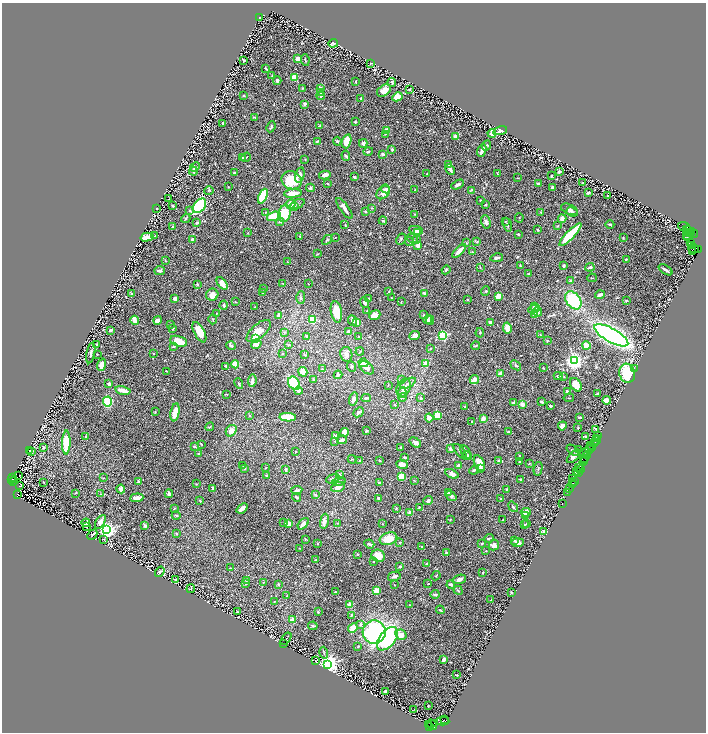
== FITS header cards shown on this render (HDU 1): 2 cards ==
NAXIS1  =                 1408
NAXIS2  =                 1460

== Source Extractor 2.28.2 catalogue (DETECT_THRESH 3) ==
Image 1408 x 1460 px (HDU 1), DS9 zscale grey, zoomed out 1/2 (1 PNG px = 2 x 2 image px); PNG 708 x 734 px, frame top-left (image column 1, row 1459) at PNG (2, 3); each listed source drawn as its Kron ellipse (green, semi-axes under 4 px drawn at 4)
Background 0.698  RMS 0.016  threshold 0.0467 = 3 sigma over >= 5 px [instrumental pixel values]
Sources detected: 700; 58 cannot appear on this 1/2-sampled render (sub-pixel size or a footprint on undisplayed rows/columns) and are neither listed nor drawn; of the other 642, the 500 brightest by FLUX_AUTO listed and drawn (142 fainter detections omitted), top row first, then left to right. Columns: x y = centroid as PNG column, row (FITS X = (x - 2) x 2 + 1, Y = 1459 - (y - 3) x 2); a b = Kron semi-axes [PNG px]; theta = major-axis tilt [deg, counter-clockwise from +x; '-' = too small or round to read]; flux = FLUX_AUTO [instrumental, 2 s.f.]
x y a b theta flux
259 17 3 2 - 1.6
333 43 5 3 - 6.4
298 58 3 3 - 19
243 60 3 2 - 3.5
305 60 6 2 -82 2.9
371 63 4 2 - 1.6
266 68 3 2 - 3.1
272 76 3 2 - 1.9
295 77 4 4 - 55
277 81 4 3 - 6
356 82 3 2 - 1.8
392 83 5 2 - 3.4
303 88 3 2 - 1.6
320 88 4 3 - 4.4
384 90 8 5 35 22
409 90 2 2 - 2.4
320 92 4 3 - 2.7
244 95 2 2 - 2.5
321 95 4 3 - 8.2
397 97 5 4 - 32
361 99 2 2 - 3.9
305 104 3 3 - 8.1
254 117 3 2 - 2.1
355 122 4 3 - 2.7
222 123 3 2 - 4.6
320 126 3 3 - 2.4
271 127 6 3 65 5.3
386 130 3 3 - 18
500 131 7 3 16 13
492 133 4 3 - 73
385 134 3 2 - 1.6
456 137 3 3 - 25
318 141 4 3 - 3.3
337 141 4 3 - 2.6
346 141 7 4 72 41
363 143 4 4 - 6.5
486 145 6 2 64 2.5
392 149 4 3 - 3.5
482 151 6 3 68 19
368 152 5 3 - 4
383 154 3 2 - 12
346 156 5 3 - 3
246 157 5 2 - 1.7
242 158 2 2 - 3.2
305 159 2 2 - 1.6
448 164 3 3 - 6.5
195 167 5 2 - 2.4
450 169 6 2 -63 16
193 171 4 3 - 7.5
235 172 4 2 - 2.9
559 172 2 2 - 10
427 174 2 2 - 2
497 174 2 1 - 1.8
300 175 8 4 76 17
325 175 6 3 13 19
551 176 2 2 - 3.3
354 177 2 2 - 5.1
518 178 4 2 - 2
292 180 10 8 -23 120
328 183 3 2 - 2.5
538 183 2 2 - 3.9
583 183 2 2 - 1.9
458 185 6 3 28 9.9
228 187 2 2 - 1.9
553 187 3 3 - 6.6
310 188 4 4 - 6.8
386 189 4 3 - 7
415 190 3 2 - 1.6
471 190 4 3 - 2.8
209 191 5 3 - 2.4
293 193 9 3 5 35
383 193 8 5 44 22
588 193 4 2 - 4.8
263 196 8 3 65 150
607 196 2 2 - 1.8
169 199 3 2 - 1.9
481 200 2 2 - 3.7
291 204 5 3 - 36
297 204 8 2 25 2.9
485 205 3 2 - 2.1
173 206 3 2 - 3.1
199 206 8 5 48 300
295 206 3 3 - 2.1
156 208 2 1 - 1.6
344 208 12 4 -55 20
372 208 3 3 - 2.9
569 209 9 5 -22 10
189 210 3 3 - 4.7
266 212 4 2 - 2
365 212 2 2 - 4
541 212 3 2 - 2.3
572 212 5 3 - 4.3
284 213 8 6 77 88
415 214 4 2 - 1.5
274 216 7 4 19 84
186 218 5 3 - 3.3
519 218 5 2 - 1.7
562 219 4 4 - 16
383 221 4 2 - 5.1
505 221 2 2 - 1.5
280 222 4 4 - 5.7
486 222 7 4 -72 8.5
197 223 3 2 - 6.1
345 224 4 2 - 2.1
507 225 7 3 -73 3.6
610 225 4 2 - 4.1
557 226 4 3 - 1.9
173 227 3 2 - 2.6
684 227 6 3 -19 170
416 230 7 4 -9 13
537 230 2 2 - 3.4
686 230 2 1 - 380
417 232 3 2 - 3.2
691 232 2 1 - 150
248 233 4 2 - 1.8
688 233 6 1 86 500
689 233 2 2 - 330
693 233 5 2 - 64
518 234 3 3 - 3.2
570 235 15 4 46 130
687 235 5 3 - 350
155 236 3 1 - 2.3
300 236 3 2 - 2.4
147 237 7 3 15 61
335 238 2 2 - 2.5
623 238 2 2 - 2.4
401 239 6 3 61 3.9
412 239 6 2 -39 3.4
193 240 3 3 - 14
327 240 6 3 39 4.3
417 240 3 3 - 2.6
409 242 4 2 - 3.3
466 242 4 3 - 2.5
477 242 3 2 - 2
691 242 2 2 - 15
418 245 4 3 - 14
691 245 4 2 - 100
694 249 5 4 - 1100
698 249 2 1 - 75
459 251 9 3 44 22
472 252 3 2 - 2.2
692 252 3 3 - 190
317 254 3 3 - 1.9
497 258 6 3 10 6
626 259 3 2 - 3.7
165 261 3 2 - 1.5
287 262 3 2 - 1.6
520 266 4 2 - 2.4
564 266 3 2 - 8
480 267 3 3 - 1.9
590 267 4 3 - 6.7
446 270 4 3 - 5
666 270 8 2 -32 9.2
160 271 5 3 - 9.2
529 274 2 2 - 3.8
592 278 5 2 - 1.8
570 281 4 3 - 4.2
222 283 7 3 -52 39
283 283 3 2 - 1.6
197 284 2 2 - 4.6
308 284 2 2 - 2.6
263 288 3 2 - 1.6
389 291 3 2 - 2.2
486 291 4 4 - 3.3
262 292 3 2 - 2.6
131 293 3 3 - 2.7
424 293 3 3 - 11
212 295 6 6 - 14
600 295 5 2 - 12
498 296 3 3 - 41
175 298 3 3 - 13
301 298 6 3 89 6.6
391 298 2 2 - 2
369 299 3 2 - 3.7
467 299 2 2 - 3.4
573 300 10 7 -53 190
626 300 3 2 - 3.4
235 302 3 2 - 1.8
364 302 5 3 - 8.3
401 302 3 2 - 1.9
224 305 4 2 - 4.5
254 307 2 1 - 1.5
534 307 4 2 - 8.4
534 309 6 4 11 21
367 311 2 2 - 2
336 312 11 5 -80 65
537 312 5 3 - 9.5
217 313 2 1 - 1.6
535 314 4 3 - 17
278 315 4 3 - 6.1
375 315 6 4 22 31
423 315 3 2 - 1.7
213 319 5 2 - 2.3
135 320 4 2 - 20
157 320 4 3 - 14
313 320 4 3 - 78
427 320 4 3 - 20
430 320 5 3 - 16
352 321 5 3 - 7.8
357 322 4 3 - 19
490 322 3 3 - 15
170 324 3 2 - 2.2
507 328 6 4 -78 25
173 329 3 2 - 1.9
110 330 3 2 - 8.2
259 331 15 7 41 41
199 332 11 5 -62 41
284 332 4 3 - 3.8
348 332 4 3 - 7.7
480 333 4 2 - 2.4
442 335 3 3 - 380
540 335 2 2 - 1.5
611 335 19 7 -30 1100
307 336 2 2 - 6.1
358 336 2 2 - 2.2
415 336 6 4 25 11
256 339 3 2 - 370
179 341 9 5 -16 48
547 341 2 2 - 4.1
256 344 5 4 - 27
97 345 3 1 - 2.3
289 345 4 3 - 3.8
174 346 3 3 - 2.5
231 346 5 4 - 4.8
476 346 4 2 - 4.1
586 346 4 3 - 48
430 348 3 2 - 1.8
360 351 4 2 - 2.3
91 353 10 3 80 6.8
153 353 2 2 - 2.2
97 354 2 2 - 1.8
283 354 3 2 - 1.9
346 354 7 6 - 14
305 355 4 3 - 2.9
574 361 4 3 - 1500
363 363 5 4 - 44
425 363 2 2 - 45
235 364 4 3 - 37
101 365 6 4 68 22
516 365 6 3 -39 4
226 366 2 2 - 5.2
351 367 5 3 - 4.2
367 368 8 5 -38 13
543 368 2 2 - 2.8
322 369 2 2 - 1.7
634 369 2 1 - 6.6
166 371 3 2 - 1.9
303 372 5 4 - 29
500 373 4 3 - 12
627 373 10 8 -74 140
338 375 4 3 - 8.9
558 376 4 3 - 5.7
564 377 3 2 - 2
313 379 2 2 - 14
474 379 5 3 - 22
401 380 3 2 - 1.8
252 381 6 3 82 19
294 383 7 5 -54 120
408 383 9 3 28 7.7
109 384 3 2 - 10
239 384 5 3 - 6.5
388 385 2 2 - 2.6
576 385 7 5 -55 58
404 388 9 6 64 16
123 390 8 3 -12 33
298 391 4 3 - 7.7
567 391 2 2 - 6.5
402 393 5 3 - 5.7
598 393 4 2 - 5.1
226 394 4 2 - 1.9
403 397 4 4 - 7.3
366 398 4 3 - 3.9
421 398 4 3 - 3.3
569 398 5 2 - 2.2
353 399 6 4 74 12
607 400 4 3 - 23
108 401 5 4 - 130
542 402 3 2 - 4.2
514 403 4 2 - 13
522 404 2 2 - 33
395 405 3 3 - 2.5
550 406 3 2 - 5.1
465 407 4 3 - 3.5
155 412 4 2 - 2.6
175 412 9 4 80 55
359 412 6 3 42 11
249 415 3 2 - 2.3
437 415 4 3 - 52
288 417 8 3 -3 97
580 417 3 2 - 3.7
429 418 4 4 - 17
483 418 4 3 - 16
472 421 2 2 - 2.2
562 426 4 3 - 15
210 427 4 2 - 2
578 428 2 2 - 2.6
596 429 4 2 - 12
231 431 6 5 - 24
366 431 3 2 - 3.2
345 432 4 4 - 32
509 432 3 3 - 2.2
598 435 3 2 - 79
335 436 3 3 - 12
86 437 2 2 - 2.2
585 437 2 2 - 1.8
597 438 2 1 - 71
342 440 5 3 - 13
596 440 2 1 - 26
335 441 4 3 - 2.7
66 442 12 4 89 87
595 442 3 2 - 63
415 443 6 4 -38 9.6
201 444 4 2 - 2.4
194 446 3 2 - 2.7
590 446 2 1 - 35
43 447 3 3 - 5.2
401 448 2 2 - 5.8
591 448 3 1 - 47
450 449 3 3 - 10
578 449 2 2 - 2.1
589 449 3 1 - 23
573 450 7 3 -39 3.9
30 451 2 2 - 3.2
296 451 2 1 - 1.9
460 451 9 3 -50 6.8
32 452 3 2 - 4.9
466 452 7 3 -62 7.5
586 452 3 1 - 56
198 454 2 2 - 2.8
588 455 2 1 - 21
467 456 5 4 - 19
520 456 3 2 - 2
574 456 8 4 43 15
405 457 3 2 - 5.2
584 458 3 2 - 150
352 459 4 2 - 2.3
379 460 3 2 - 3
498 460 3 2 - 3.2
359 461 3 3 - 1.8
519 461 3 3 - 2.8
585 461 2 2 - 99
584 462 3 1 - 100
479 463 8 5 -65 35
402 464 6 4 -8 17
529 464 2 1 - 1.6
243 465 2 2 - 7.1
459 465 4 3 - 9.3
266 468 3 2 - 1.9
480 468 2 2 - 16
579 468 2 2 - 52
244 469 4 3 - 2.5
286 469 3 2 - 4.2
538 469 7 3 78 4
580 469 2 1 - 33
474 470 5 3 - 4.9
577 471 2 1 - 42
578 472 4 2 - 110
340 474 2 2 - 2.3
452 474 7 4 -25 15
19 475 2 1 - 4.1
266 475 3 2 - 4.3
402 476 4 4 - 50
13 477 3 1 - 110
103 478 3 3 - 1.9
12 479 2 2 - 320
333 479 7 3 19 5.6
520 479 3 2 - 2.2
572 479 2 1 - 66
414 480 3 2 - 1.7
14 481 2 1 - 71
138 481 3 2 - 3.9
339 481 7 3 16 7.2
574 481 2 1 - 51
44 482 2 2 - 2
379 483 3 3 - 4.4
196 484 3 2 - 1.5
572 484 3 1 - 60
19 486 3 2 - 300
338 487 7 4 22 19
213 488 3 2 - 7.2
570 488 3 1 - 72
121 489 4 2 - 22
506 489 2 2 - 3.7
297 490 6 3 6 9.2
448 492 3 2 - 7.5
568 492 2 1 - 79
75 493 3 2 - 2.3
17 494 4 2 - 310
100 494 2 1 - 1.6
169 494 4 3 - 8.8
315 495 4 2 - 4.3
451 496 6 4 -38 6
297 497 4 3 - 4.2
137 498 6 3 7 20
378 498 4 3 - 4.9
501 499 2 2 - 2.5
200 501 4 2 - 2.4
428 501 5 4 - 9.2
562 504 2 1 - 34
419 507 2 2 - 5.1
513 507 6 2 -51 4.1
242 508 6 3 41 18
396 508 3 2 - 2.4
174 509 4 3 - 3.3
526 512 5 4 - 26
410 513 2 2 - 36
176 515 4 2 - 3.8
525 515 3 3 - 2.4
450 520 2 2 - 2.6
503 520 3 2 - 1.9
324 521 7 4 79 18
100 522 8 3 58 19
86 523 4 2 - 14
284 523 4 3 - 2.4
338 523 4 3 - 2.7
289 524 2 2 - 65
303 524 6 3 47 19
383 524 3 3 - 2.5
524 524 3 2 - 2.1
526 524 4 3 - 2.7
145 526 4 2 - 9.1
86 527 2 1 - 1.9
107 530 4 3 - 1400
543 531 2 2 - 25
176 533 3 2 - 2.5
92 535 6 3 47 3.2
489 538 5 2 - 3
104 539 2 2 - 4
305 539 4 2 - 2.2
388 539 9 6 18 53
515 540 3 3 - 3.8
400 543 3 2 - 1.9
482 543 3 2 - 2.4
518 543 6 4 5 14
318 544 2 2 - 3.6
369 544 5 3 - 7.2
494 545 5 5 - 11
421 547 3 2 - 2.6
299 548 3 2 - 1.5
486 551 2 2 - 2
446 553 3 2 - 6.9
357 554 2 2 - 3.1
378 556 7 6 - 43
316 560 3 2 - 1.7
374 562 2 2 - 1.7
426 564 3 3 - 3.7
400 567 2 2 - 4.6
230 568 4 2 - 2.3
160 572 5 4 - 3.2
483 573 3 2 - 1.9
394 576 6 4 15 9.1
436 576 5 2 - 1.9
459 579 7 4 19 13
176 580 3 2 - 2.5
246 581 3 2 - 2.4
264 582 3 2 - 2.1
246 584 2 2 - 3.4
278 584 3 3 - 4.3
428 584 3 2 - 2
451 584 4 2 - 9.5
394 585 2 2 - 1.7
191 589 4 2 - 1.8
458 590 5 3 - 3.1
376 591 4 3 - 53
335 592 2 2 - 2.8
511 593 4 2 - 1.8
435 594 4 3 - 6.6
287 596 3 2 - 2.3
491 600 3 2 - 1.9
275 601 2 2 - 1.6
349 605 2 2 - 60
410 605 2 2 - 3
440 610 4 2 - 3.1
237 612 3 2 - 3.7
318 612 3 3 - 2.2
351 615 4 3 - 3.6
292 620 4 3 - 17
360 624 4 3 - 5.4
313 626 5 3 - 4
353 628 5 3 - 41
374 632 11 11 - 570
401 635 6 4 -29 28
286 639 7 2 54 2.1
388 639 13 7 50 270
284 644 4 2 - 1.5
358 646 4 2 - 2.1
324 653 6 2 -74 2.8
444 660 3 3 - 9.4
316 661 3 2 - 1.8
327 664 4 4 - 2600
457 675 2 2 - 2.7
385 692 3 2 - 6.7
428 706 2 1 - 1.9
414 709 2 2 - 3
445 720 3 2 - 180
443 721 6 4 -2 940
434 723 3 1 - 150
428 724 3 3 - 170
432 725 5 2 - 580
430 726 2 1 - 51
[142 fainter detections neither listed nor drawn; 58 sub-pixel or undisplayed-footprint detections neither listed nor drawn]